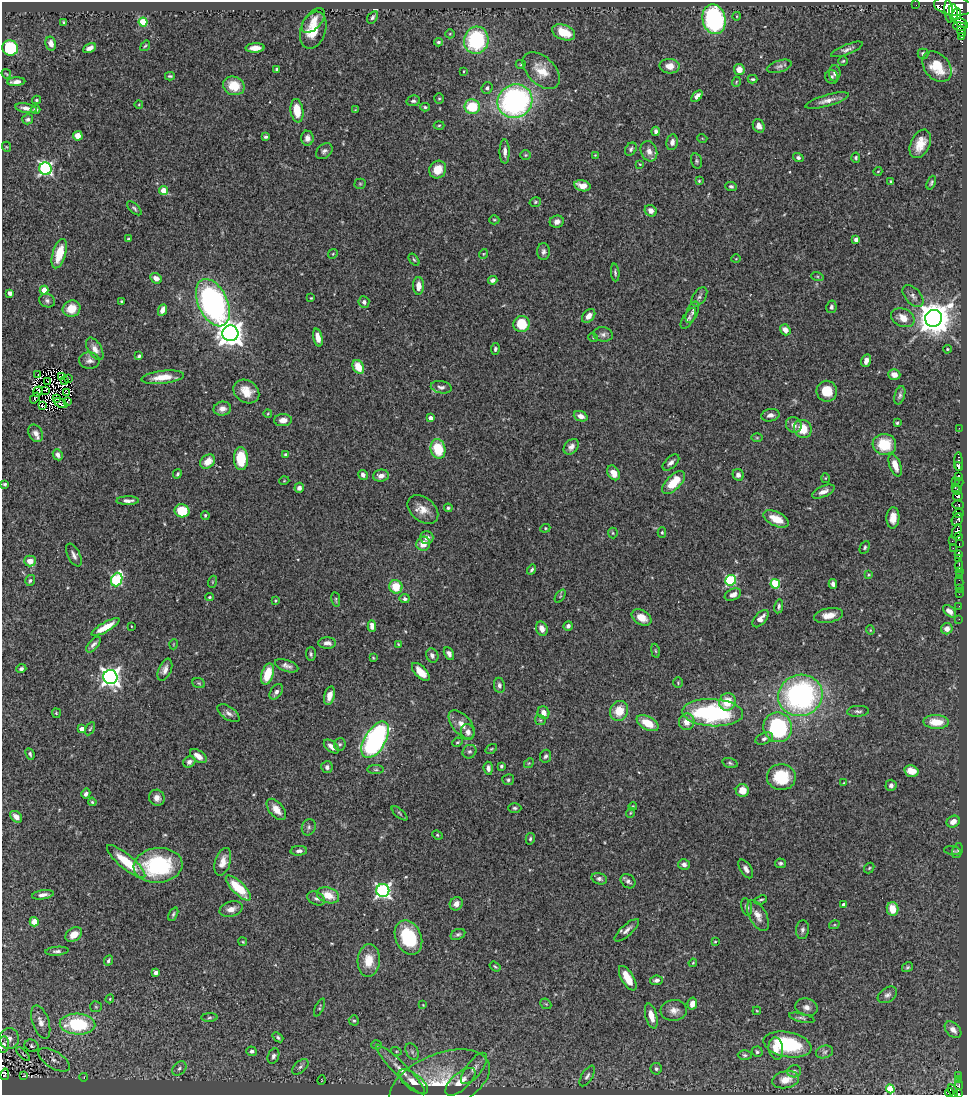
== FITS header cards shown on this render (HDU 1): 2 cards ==
NAXIS1  =                  965
NAXIS2  =                 1093

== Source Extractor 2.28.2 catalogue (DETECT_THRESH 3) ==
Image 965 x 1093 px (HDU 1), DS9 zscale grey, 1 PNG px = 1 image px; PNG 969 x 1097 px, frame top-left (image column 1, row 1093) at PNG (2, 2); each listed source drawn as its Kron ellipse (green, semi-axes under 4 px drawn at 4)
Background 0.766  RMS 0.026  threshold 0.0785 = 3 sigma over >= 5 px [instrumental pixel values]
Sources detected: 433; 6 with non-positive FLUX_AUTO (blend fragments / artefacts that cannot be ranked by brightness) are neither listed nor drawn; the other 427 listed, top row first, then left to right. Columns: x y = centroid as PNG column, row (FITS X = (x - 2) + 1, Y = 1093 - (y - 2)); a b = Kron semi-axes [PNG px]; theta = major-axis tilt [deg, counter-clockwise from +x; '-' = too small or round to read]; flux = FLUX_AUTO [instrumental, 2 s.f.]
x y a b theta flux
916 5 2 2 - 5.6
954 6 19 9 -7 3300
949 11 11 4 -84 1400
953 13 8 4 -85 1200
957 14 6 3 70 790
737 16 4 3 - 1.4
372 17 7 4 57 3.9
714 19 15 11 -76 240
313 20 15 8 49 16
143 22 4 4 - 58
64 23 4 3 - 2.8
961 23 7 4 -32 110
960 26 7 3 -9 83
313 30 19 12 72 38
961 31 6 3 -68 46
564 32 12 7 -22 41
450 34 5 4 - 2
962 36 4 3 - 250
476 40 13 12 - 160
438 42 4 4 - 3.4
51 43 7 5 -76 13
145 46 6 3 53 2.1
10 48 8 7 - 100
90 48 7 4 26 7.8
255 48 9 4 2 15
847 49 17 5 22 7.5
923 54 5 5 - 4.4
843 61 5 4 - 2.3
521 64 5 4 - 2.1
670 66 10 7 -3 17
779 66 13 6 17 6.7
937 67 17 12 -49 47
277 69 3 3 - 4.1
739 69 5 5 - 16
464 71 3 2 - 1.3
541 71 22 13 -45 35
835 73 8 6 89 6.3
6 74 5 3 - 1.5
170 76 5 3 - 2.6
832 77 7 6 - 4.4
753 79 5 3 - 2.6
16 82 9 3 3 8.6
736 82 5 3 - 1.6
234 86 11 9 -22 36
487 88 6 5 - 4
697 96 7 4 48 13
439 99 5 4 - 2.2
36 100 4 3 - 2.4
413 101 7 5 12 4.1
515 101 18 16 30 440
827 101 22 5 16 13
139 104 4 3 - 1.4
425 107 5 4 - 2.6
472 107 8 7 - 60
26 108 11 4 -10 9.7
36 110 5 4 - 5.3
355 110 4 4 - 1.5
297 111 12 6 -82 38
28 119 5 5 - 4.3
439 125 5 3 - 2
759 126 7 5 -62 9.7
656 131 5 3 - 5.5
78 136 5 5 - 18
266 137 4 3 - 3.1
307 138 7 6 - 9.7
702 138 5 3 - 1.4
672 142 8 5 78 8
920 144 15 9 65 28
7 147 5 3 - 1.7
631 149 7 5 55 4.2
324 151 9 6 43 5.9
649 151 10 8 -70 12
505 152 12 5 -89 8.7
525 155 5 4 - 2.3
595 155 4 4 - 1.5
798 158 5 4 - 4.4
856 158 5 4 - 3.1
696 161 8 5 -75 3.3
640 164 3 3 - 1.3
45 169 6 6 - 380
438 169 9 8 - 26
878 171 4 3 - 1.3
699 181 4 3 - 2.1
891 182 4 3 - 2.5
931 183 7 3 68 3
360 184 5 5 - 2.4
582 186 8 5 -15 18
731 186 6 4 -4 3.6
164 190 5 4 - 32
535 202 6 4 16 2.3
134 208 9 4 -43 3.6
651 211 6 5 - 10
494 220 5 4 - 2.3
557 222 7 6 - 8.2
128 239 4 3 - 2.5
856 239 4 4 - 6.9
543 252 8 6 89 5.9
59 254 15 6 73 37
333 254 5 4 - 2.2
483 254 5 3 - 1.7
736 259 5 3 - 1.5
414 260 7 4 -53 2.8
615 272 9 4 -85 3.6
817 276 6 4 -19 2.3
156 278 6 5 - 13
493 280 5 4 - 6
418 286 9 5 -90 16
44 290 4 4 - 33
10 293 4 4 - 7.8
913 296 13 7 -48 8.5
699 297 11 6 56 5.8
311 298 3 2 - 1.4
47 301 8 6 -20 4.9
121 301 3 2 - 1.7
364 302 6 5 - 5.9
213 303 25 14 -65 490
831 307 6 5 - 5.1
72 309 9 8 - 29
162 310 6 4 64 12
692 312 11 5 69 6.4
589 316 8 5 49 12
688 318 12 5 58 5.5
903 318 12 9 -24 20
934 318 8 8 - 3900
522 324 8 8 - 62
785 330 6 5 - 13
230 333 8 8 - 1900
603 334 10 7 -10 6.7
593 337 5 3 - 1.5
318 338 9 4 -78 14
95 349 12 6 -58 12
495 349 6 4 83 3.5
947 349 4 3 - 1.7
139 356 4 3 - 3.3
89 361 10 8 -4 8.5
866 361 6 4 70 9.1
358 367 7 5 -62 37
38 375 2 2 - 4.9
894 375 6 5 - 12
62 377 4 2 - 1.4
163 377 21 6 6 29
68 378 2 2 - 1.3
65 381 3 2 - 0.58
48 382 3 2 - 2.8
441 387 10 6 -10 7.1
46 390 3 2 - 0.86
246 391 14 11 -35 26
827 391 10 10 - 35
38 392 5 2 - 1.4
67 393 2 2 - 1.8
900 395 9 5 73 5
35 398 6 2 48 5.5
57 398 3 2 - 1.7
68 402 4 2 - 1.4
61 403 7 3 -27 2.5
42 406 2 2 - 2.2
222 409 9 7 11 9.6
268 413 4 3 - 1.4
770 415 9 6 11 8.2
581 416 7 5 -21 11
430 418 4 4 - 13
283 420 9 6 3 12
897 423 3 3 - 2.5
794 425 8 7 - 9.7
959 428 2 2 - 10
803 429 9 8 - 36
36 433 9 6 -61 10
757 438 6 4 0 2
884 444 12 10 -6 57
571 447 9 6 46 8.3
438 449 10 7 -76 61
58 455 6 5 - 7.4
286 455 4 3 - 6
241 459 11 7 -89 60
208 461 8 6 40 24
959 461 9 3 -89 360
671 462 10 5 43 6.5
895 465 12 5 -71 20
958 466 4 3 - 650
614 473 8 6 -58 19
177 474 5 3 - 3.1
363 475 5 4 - 5.9
738 475 6 5 - 6.5
381 476 8 6 5 10
958 476 3 3 - 150
825 478 5 3 - 1.5
284 481 5 3 - 1.4
955 481 3 2 - 9.7
959 482 4 2 - 22
674 483 14 7 45 43
5 484 4 3 - 3.1
955 487 3 3 - 93
299 488 5 5 - 7.6
957 490 5 4 - 210
823 492 12 5 24 11
958 496 5 4 - 150
128 501 11 4 1 7.6
958 505 6 4 -3 58
448 508 4 4 - 2.5
423 509 17 12 -39 22
182 511 7 6 - 60
959 513 5 4 - 220
205 515 4 3 - 2.4
893 518 10 6 86 17
776 519 14 7 -25 27
957 520 7 5 57 120
545 528 5 4 - 2.2
957 531 8 4 67 280
662 532 5 4 - 2.8
613 533 5 5 - 2.5
427 537 7 6 - 10
959 537 4 3 - 340
952 541 2 2 - 12
423 544 7 7 - 18
959 544 2 2 - 65
865 547 7 4 62 3.3
953 548 2 2 - 8
959 554 4 3 - 280
74 555 12 6 -63 6.9
959 558 3 3 - 150
30 561 6 5 - 19
959 566 5 3 - 110
532 570 5 4 - 3.4
959 572 3 2 - 19
868 575 4 3 - 1.4
959 575 3 2 - 49
30 580 6 5 - 3.3
117 580 7 5 68 190
731 580 5 5 - 170
212 582 6 4 72 1.9
959 582 6 2 90 22
775 584 5 4 - 91
833 584 5 4 - 5.6
396 587 7 6 - 42
959 588 3 2 - 18
959 594 2 2 - 11
733 595 8 5 24 10
560 596 7 4 53 2.5
209 597 4 3 - 2.2
405 599 5 4 - 4.6
336 600 7 3 -82 2
275 601 3 3 - 2.8
779 606 7 4 80 4.1
959 606 2 2 - 4.5
949 611 7 5 -43 11
829 615 15 7 11 20
642 617 11 7 -31 23
760 619 10 5 48 13
959 619 2 2 - 5.3
131 626 3 2 - 1.1
372 626 6 4 -89 11
568 626 5 4 - 5.2
105 627 16 4 29 27
542 629 7 5 -69 12
947 629 6 5 - 12
870 630 4 4 - 1.7
327 643 9 5 0 8.5
174 644 5 3 - 1.4
398 644 3 2 - 1.3
93 645 10 5 48 6.3
655 651 7 3 -81 2.1
311 654 7 5 -88 3.3
449 654 7 4 -62 7.1
432 655 7 6 - 5.8
373 658 3 2 - 1.5
287 666 12 5 -19 8.3
21 669 5 4 - 4.5
165 670 11 6 67 9.5
421 672 11 5 -46 23
267 674 11 6 73 44
110 677 7 7 - 900
199 683 6 5 - 2.7
678 683 5 4 - 2.4
499 685 7 5 -82 5.9
276 692 9 5 55 6.7
800 695 22 20 21 400
329 696 9 5 76 14
727 702 9 8 - 37
619 711 10 8 63 32
858 711 11 5 2 5
56 713 5 4 - 2
229 713 12 6 -36 8.1
543 713 6 5 - 11
713 713 30 13 -3 250
540 720 6 4 -45 2.4
687 722 8 7 - 19
936 722 13 7 -2 35
648 723 12 6 -28 33
462 724 17 9 -50 17
778 727 15 14 - 210
82 729 4 4 - 16
90 729 7 4 61 2.3
468 732 8 6 -75 11
764 739 9 5 24 5.6
375 740 20 10 59 410
457 742 5 3 - 2.3
340 744 6 6 - 3.7
331 747 9 5 -39 11
491 749 6 3 35 2
469 752 7 6 - 4.1
30 754 6 4 -65 3.4
198 756 9 5 -34 14
545 756 6 5 - 4.4
189 762 6 5 - 7.3
529 763 5 4 - 2.3
730 763 8 4 -17 3.3
501 766 4 4 - 3
327 767 6 5 - 6.3
488 768 6 4 -84 7.5
376 770 8 4 0 3.5
911 771 7 5 -15 24
781 777 14 13 - 66
508 780 6 5 - 3.3
844 783 4 2 - 1.1
891 785 5 5 - 6.3
742 790 6 6 - 25
86 794 5 4 - 5.7
157 798 8 7 - 9.8
92 802 4 3 - 2
633 806 4 4 - 1.8
515 808 6 4 -1 3.4
276 809 12 7 -50 19
399 813 10 3 -41 3
630 813 5 3 - 1.6
16 817 7 5 -41 9.5
953 822 7 5 32 14
309 827 8 6 68 4.9
437 835 5 4 - 2.5
530 839 6 4 76 3.1
299 851 8 5 4 6.1
952 851 8 4 -9 2.9
957 851 8 5 72 2.9
126 862 24 7 -40 51
223 862 14 7 72 18
780 863 5 4 - 3.9
684 864 6 5 - 6.4
158 865 24 17 6 170
869 868 6 4 48 2.3
746 869 10 5 -57 7.3
599 879 8 5 -17 5
628 881 8 6 -42 5.7
238 888 16 6 -45 63
383 890 6 6 - 460
43 895 11 4 8 8.6
328 895 11 7 -20 30
316 898 9 6 -24 5.6
761 900 6 2 23 2.7
456 904 7 6 - 9
843 905 4 4 - 4.1
747 907 9 5 -77 5.5
231 909 12 7 17 12
893 909 7 5 -78 32
173 914 7 4 65 3.3
758 915 17 8 -62 15
34 922 5 4 - 24
834 925 5 3 - 1.9
627 930 15 5 41 8.6
802 930 9 6 84 6
74 934 9 6 32 20
458 934 8 5 24 4.5
408 937 18 13 -66 92
243 942 4 3 - 1.7
715 942 3 3 - 1.5
57 951 11 4 5 5.2
369 960 16 11 87 33
108 961 6 4 65 3.9
693 963 4 3 - 2
495 967 6 4 -37 2.1
908 967 6 4 31 2.7
156 972 4 3 - 8.6
628 978 14 6 -60 29
656 980 6 4 6 5.5
887 995 10 7 34 6.8
110 999 4 4 - 1.9
546 1004 6 4 -43 2.3
692 1004 6 4 77 14
423 1005 3 2 - 1.2
96 1007 6 5 - 2.8
806 1007 11 8 -17 9.8
319 1008 9 4 65 2.4
674 1010 13 10 5 14
757 1011 4 3 - 1.6
651 1016 13 5 -75 23
209 1018 8 4 1 3.3
802 1018 13 4 -13 4.4
354 1020 5 5 - 3.1
41 1022 17 8 -71 16
77 1024 18 10 -3 140
953 1030 10 6 -45 12
278 1037 6 4 -39 3.4
9 1038 10 10 - 13
787 1044 24 12 -11 130
3 1045 8 5 84 6.8
377 1045 5 4 - 2.8
32 1046 7 6 - 4.1
776 1048 11 7 -82 16
252 1051 5 4 - 4.6
396 1051 5 3 - 2.1
412 1052 9 6 -64 5.5
757 1052 5 5 - 2.9
824 1052 9 6 17 4.8
23 1054 8 3 -44 2.4
745 1055 7 4 -2 3.4
273 1056 8 5 67 5.7
54 1060 17 8 -32 15
300 1067 10 5 41 6
179 1068 8 6 46 6.4
474 1068 19 8 53 14
400 1069 34 6 -45 24
656 1069 6 5 - 3.9
794 1071 7 6 - 4.4
5 1074 6 2 78 34
24 1076 3 3 - 1.6
587 1076 11 5 59 6.1
959 1076 2 2 - 10
84 1077 4 2 - 1.2
322 1080 5 3 - 1.2
786 1080 13 8 11 20
958 1080 3 3 - 53
413 1082 17 8 -38 23
460 1082 18 8 41 26
439 1083 53 28 23 110
959 1085 5 3 - 69
890 1089 4 4 - 74
953 1091 7 3 -64 150
949 1092 5 2 - 5.5
959 1093 2 2 - 22
At the frame edge (FLAGS 8, measured only in part): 3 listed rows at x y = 3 1045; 949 1092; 959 1093
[6 non-positive-flux detections neither listed nor drawn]